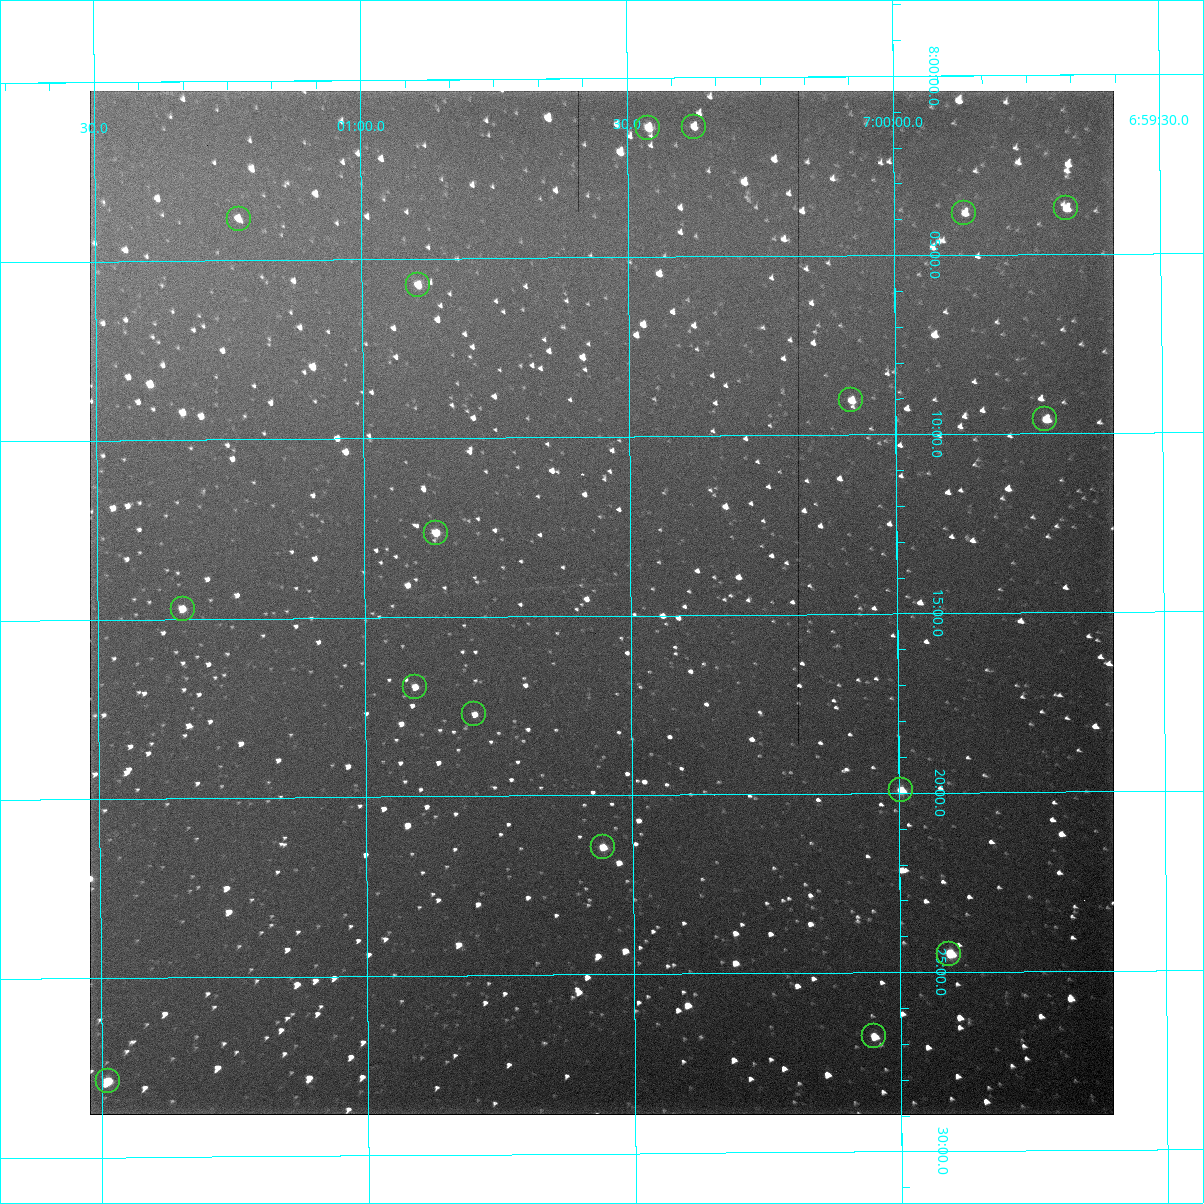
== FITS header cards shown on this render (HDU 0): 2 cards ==
NAXIS1  =                 1024 /fastest changing axis
NAXIS2  =                 1024 /next to fastest changing axis

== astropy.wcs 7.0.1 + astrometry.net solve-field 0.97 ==
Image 1024 x 1024 px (HDU 0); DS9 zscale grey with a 90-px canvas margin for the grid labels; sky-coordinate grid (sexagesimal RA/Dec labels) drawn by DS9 from the SOLVED WCS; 17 Tycho-2 reference stars matched to detected sources circled (green)
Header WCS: RA---TAN-SIP/DEC--TAN-SIP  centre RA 07:00:33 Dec +08:15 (105.14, +8.24 deg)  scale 1.67 arcsec/px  FOV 28.5' x 28.6'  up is -180 deg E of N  parity flipped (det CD > 0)
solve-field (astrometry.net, Tycho-2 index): VERIFIED the header's WCS against the Tycho-2 star catalogue (17 matches, 0 conflicts) and refined it, rather than solving blind
Solved WCS: RA---TAN-SIP/DEC--TAN-SIP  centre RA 07:00:33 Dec +08:15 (105.14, +8.24 deg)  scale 1.67 arcsec/px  FOV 28.5' x 28.6'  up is -180 deg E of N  parity flipped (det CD > 0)
The solver's refit moves the header's centre by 0.046 arcsec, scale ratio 0.9997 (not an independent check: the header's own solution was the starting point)
Tycho-2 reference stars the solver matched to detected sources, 17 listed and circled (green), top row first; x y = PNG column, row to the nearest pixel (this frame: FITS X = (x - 90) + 1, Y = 1024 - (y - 91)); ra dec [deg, ICRS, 3 dp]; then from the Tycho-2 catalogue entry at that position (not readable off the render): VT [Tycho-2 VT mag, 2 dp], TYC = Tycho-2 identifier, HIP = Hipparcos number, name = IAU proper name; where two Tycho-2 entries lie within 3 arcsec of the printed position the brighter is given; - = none
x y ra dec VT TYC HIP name
694 127 105.093 +8.023 11.47 748-1940-1 - -
648 128 105.115 +8.023 11.13 748-1720-1 - -
1066 208 104.919 +8.062 11.47 748-2232-1 - -
964 213 104.967 +8.064 11.39 748-2783-1 - -
239 219 105.308 +8.064 11.69 748-1723-1 - -
418 285 105.224 +8.096 10.78 748-2643-1 - -
851 400 105.021 +8.151 10.49 748-2339-1 - -
1045 419 104.930 +8.160 10.93 748-2437-1 - -
436 533 105.216 +8.211 10.23 748-2767-1 - -
183 609 105.335 +8.245 10.95 749-2179-1 - -
415 687 105.227 +8.282 10.98 748-1575-1 - -
474 714 105.199 +8.295 10.96 748-1535-1 - -
901 790 104.999 +8.332 9.62 748-1385-1 - -
603 847 105.139 +8.357 10.73 748-2565-1 - -
949 954 104.977 +8.408 9.84 748-1711-1 - -
874 1036 105.012 +8.446 10.89 748-1649-1 - -
108 1081 105.372 +8.464 9.85 749-1440-1 - -